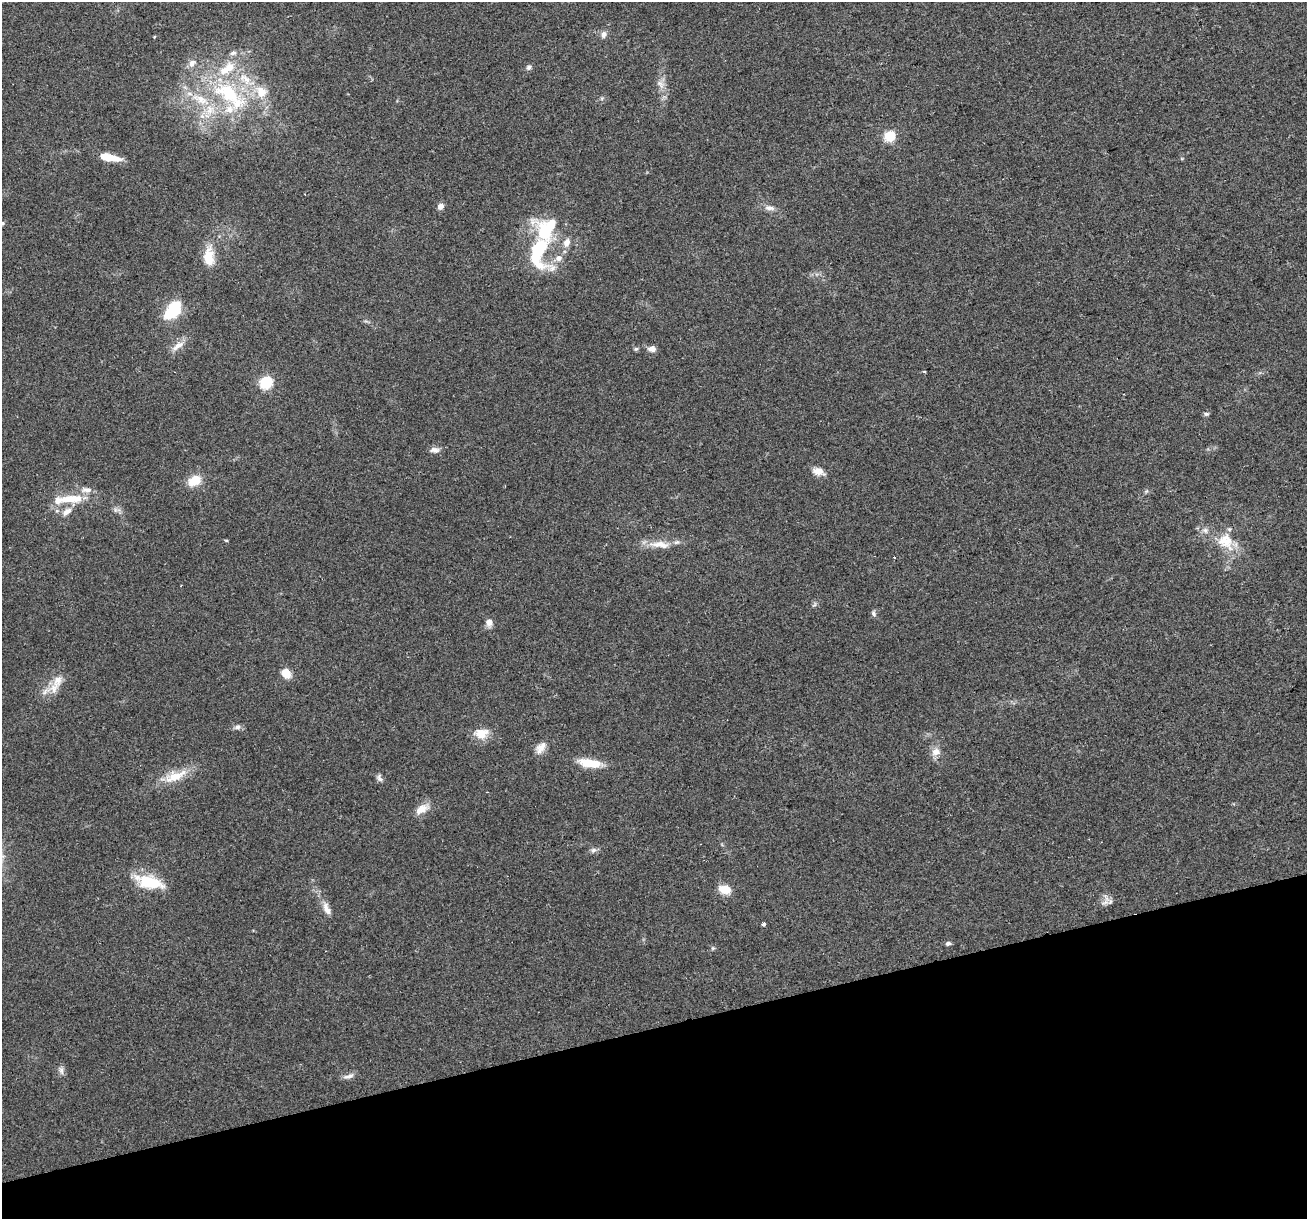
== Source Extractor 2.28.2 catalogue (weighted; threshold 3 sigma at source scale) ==
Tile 14 of 4 x 4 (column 2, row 4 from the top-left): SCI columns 1336-2640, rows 62-1278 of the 5282 x 5037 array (HDU 1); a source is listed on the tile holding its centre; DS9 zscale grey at full resolution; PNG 1309 x 1221 px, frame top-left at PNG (2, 2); no overlay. Shown black and unused: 16% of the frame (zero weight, under 2 of 3 exposures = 2% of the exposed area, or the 3 px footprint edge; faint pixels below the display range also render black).
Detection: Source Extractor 2.28.2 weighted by HDU 2 'WHT'; one run over the whole footprint, this tile lists its part. Background 0.0666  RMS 0.008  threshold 0.0362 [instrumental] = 3 sigma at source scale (4.5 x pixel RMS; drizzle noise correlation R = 1.50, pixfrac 1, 0.0396/0.0396 arcsec/px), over >= 5 px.
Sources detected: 65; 1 cosmic-ray / hot-pixel residue — not listed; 12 inside a brighter listed object's ellipse — not listed separately; the other 52 listed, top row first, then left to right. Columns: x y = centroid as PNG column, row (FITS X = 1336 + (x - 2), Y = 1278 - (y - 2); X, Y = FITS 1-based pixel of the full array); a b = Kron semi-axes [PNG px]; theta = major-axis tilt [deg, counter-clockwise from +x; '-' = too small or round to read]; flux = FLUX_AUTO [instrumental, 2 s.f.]
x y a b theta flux
603 34 10 7 83 2.9
233 53 9 5 15 2.4
529 67 7 6 - 2.1
660 84 12 6 -50 4.1
229 93 49 24 -34 73
210 110 15 11 75 11
889 136 6 5 - 57
109 157 21 7 -10 15
440 206 8 7 - 3.3
769 208 15 6 -3 3.8
2 223 7 5 -2 1.5
566 243 12 8 67 5.3
538 252 49 29 -89 59
209 257 22 12 -89 16
173 310 20 11 55 36
178 346 19 8 35 6.7
636 349 6 5 - 1.2
652 349 9 7 0 3.9
924 371 4 3 - 0.8
266 383 6 6 - 85
1206 414 6 5 - 1.4
435 450 13 7 -3 3.4
818 471 14 8 -17 6.8
195 481 15 10 29 14
72 499 34 10 3 19
67 512 13 7 38 5.7
226 540 5 3 - 0.69
1225 541 25 20 -49 21
660 545 29 9 -5 12
873 613 9 5 -56 1.8
489 623 10 8 -61 4.3
286 673 11 9 -59 9.2
58 680 21 12 72 10
45 691 14 6 40 5.3
237 727 7 7 - 2.5
481 733 18 13 8 11
541 747 18 9 50 6.5
936 752 12 10 30 5.7
590 763 30 10 -7 16
175 776 35 12 22 17
379 778 11 6 -66 2.4
421 809 17 9 30 8.4
593 850 8 6 3 2.2
149 882 28 12 -14 32
724 889 13 8 -14 11
1105 902 11 5 19 3.2
327 911 10 8 -61 4.2
763 924 3 3 - 13
948 943 6 5 - 1.7
713 948 5 5 - 1.1
61 1070 11 6 -84 2.8
349 1076 17 5 15 3.3
Isophote crosses this tile's border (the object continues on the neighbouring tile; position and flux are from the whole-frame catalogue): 1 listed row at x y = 2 223